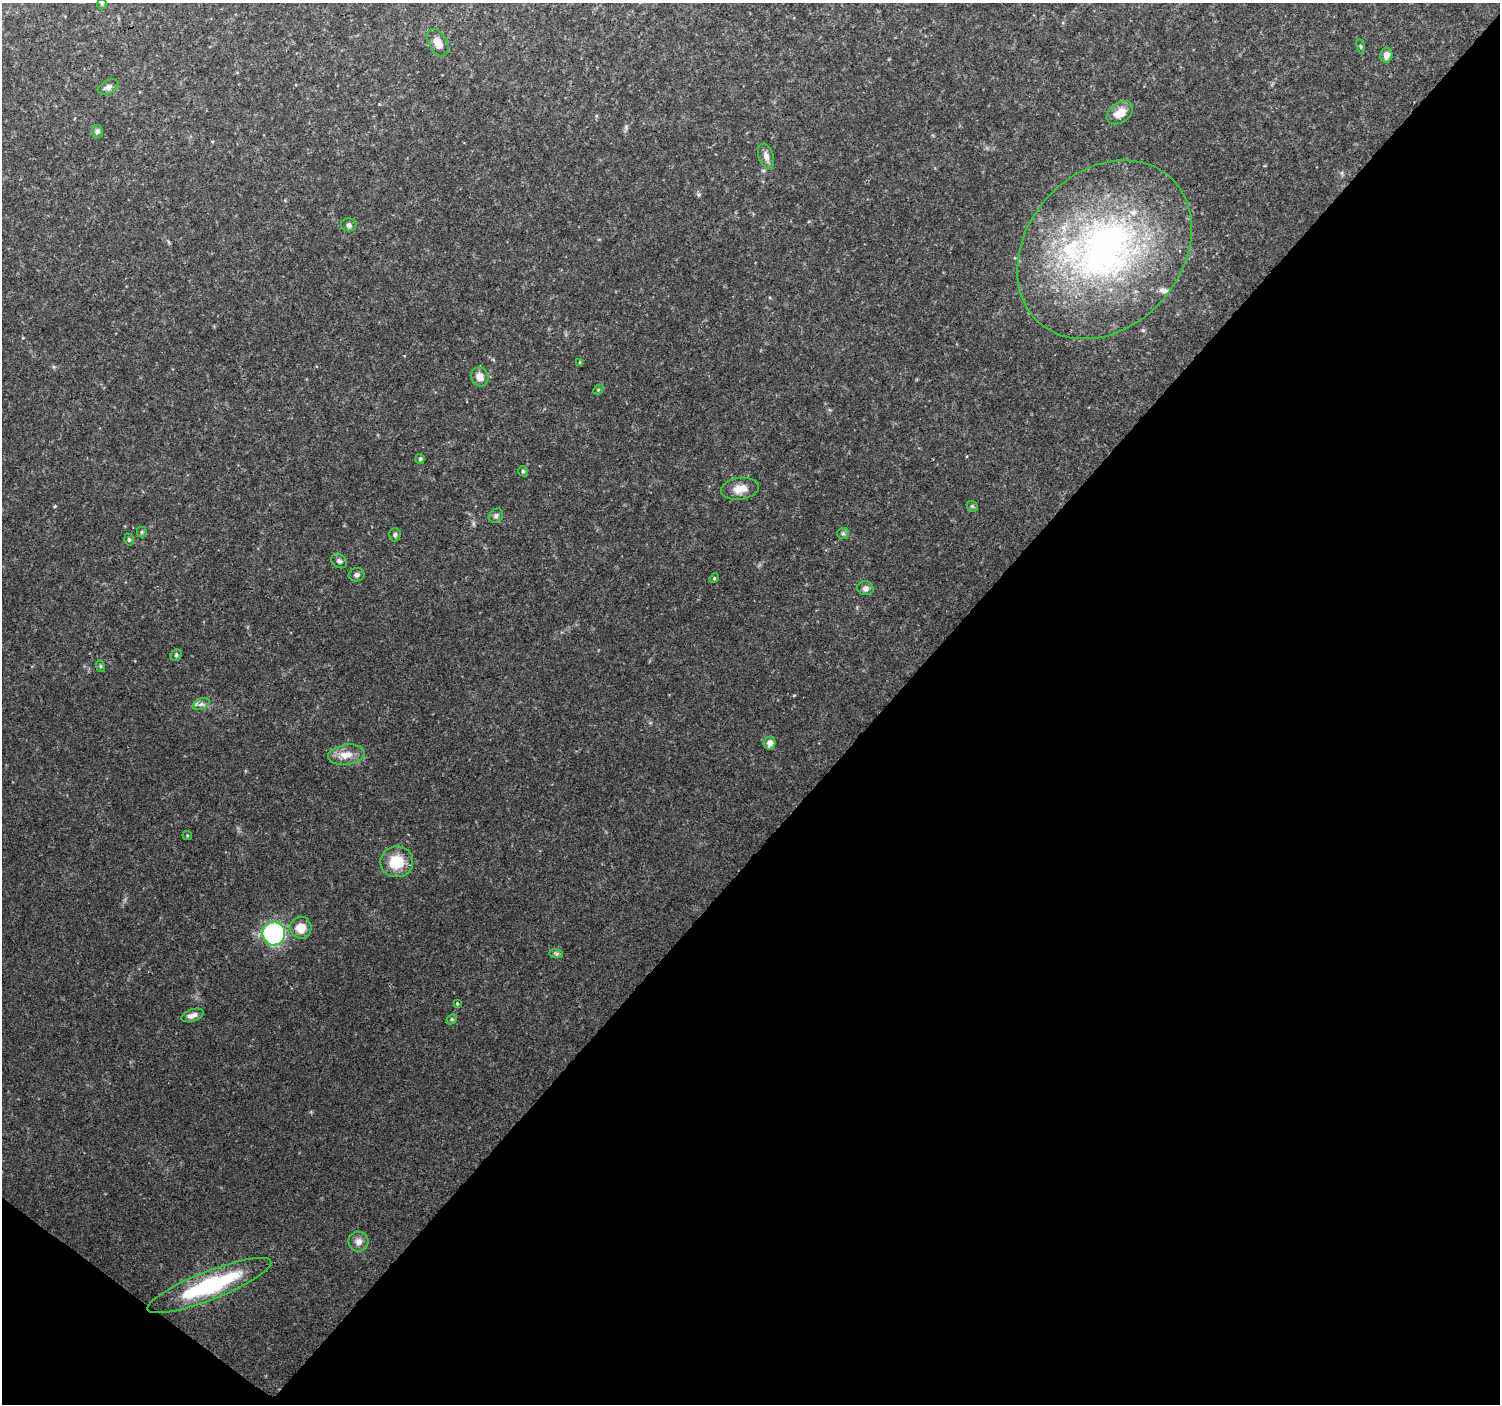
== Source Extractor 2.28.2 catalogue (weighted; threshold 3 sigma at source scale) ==
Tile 15 of 4 x 4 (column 3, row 4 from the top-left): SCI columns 3002-4499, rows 240-1641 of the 5997 x 6023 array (HDU 1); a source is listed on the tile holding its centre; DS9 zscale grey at full resolution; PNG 1502 x 1406 px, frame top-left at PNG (2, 3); each listed source drawn as its Kron ellipse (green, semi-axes under 4 px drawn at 4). Shown black and unused: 42% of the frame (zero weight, under 2 of 3 exposures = <1% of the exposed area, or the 3 px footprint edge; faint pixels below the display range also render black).
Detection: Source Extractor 2.28.2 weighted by HDU 2 'WHT'; one run over the whole footprint, this tile lists its part. Background 0.124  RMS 0.0084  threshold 0.0379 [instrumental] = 3 sigma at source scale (4.5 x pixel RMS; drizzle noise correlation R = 1.50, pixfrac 1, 0.0396/0.0396 arcsec/px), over >= 5 px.
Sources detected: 44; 1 cosmic-ray / hot-pixel residue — neither listed nor drawn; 2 inside a brighter listed object's ellipse — not listed separately; the other 41 listed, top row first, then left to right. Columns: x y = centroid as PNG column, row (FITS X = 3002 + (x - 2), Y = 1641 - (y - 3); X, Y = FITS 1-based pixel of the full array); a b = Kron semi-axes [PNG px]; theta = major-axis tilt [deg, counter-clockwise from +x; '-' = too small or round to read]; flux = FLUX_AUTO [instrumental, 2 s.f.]
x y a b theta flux
102 4 5 5 - 0.95
438 43 15 9 -62 7.3
1361 46 7 3 -81 1.1
1386 55 7 6 - 5.2
108 87 11 6 27 3.6
1120 113 15 9 35 11
97 131 6 5 - 3
766 156 13 7 -71 5.1
349 225 8 6 0 2.2
1104 250 98 77 48 360
580 363 4 3 - 1.2
480 377 10 8 -66 6.3
598 390 6 4 46 1.1
420 459 5 4 - 1.4
523 471 5 4 - 1.1
740 489 19 11 8 9.9
972 506 6 4 -41 1.1
496 516 8 6 42 2.4
142 532 5 5 - 1.1
843 533 6 5 - 1.5
395 535 7 6 - 1.8
129 540 6 4 -74 1.4
339 561 8 6 -35 2.3
357 575 8 6 11 2.4
714 578 5 4 - 0.97
865 588 8 7 - 3.1
176 655 6 5 - 1.3
100 666 6 4 -71 0.95
201 704 9 5 24 2.5
769 743 6 6 - 5
346 755 18 10 7 10
187 835 5 4 - 0.9
397 862 16 15 - 23
301 928 11 10 - 11
274 934 12 11 - 110
556 954 7 4 -1 1.6
457 1003 4 3 - 0.84
192 1015 12 6 18 4.3
452 1019 6 4 45 1.1
358 1242 10 10 - 5.1
209 1285 66 14 21 84